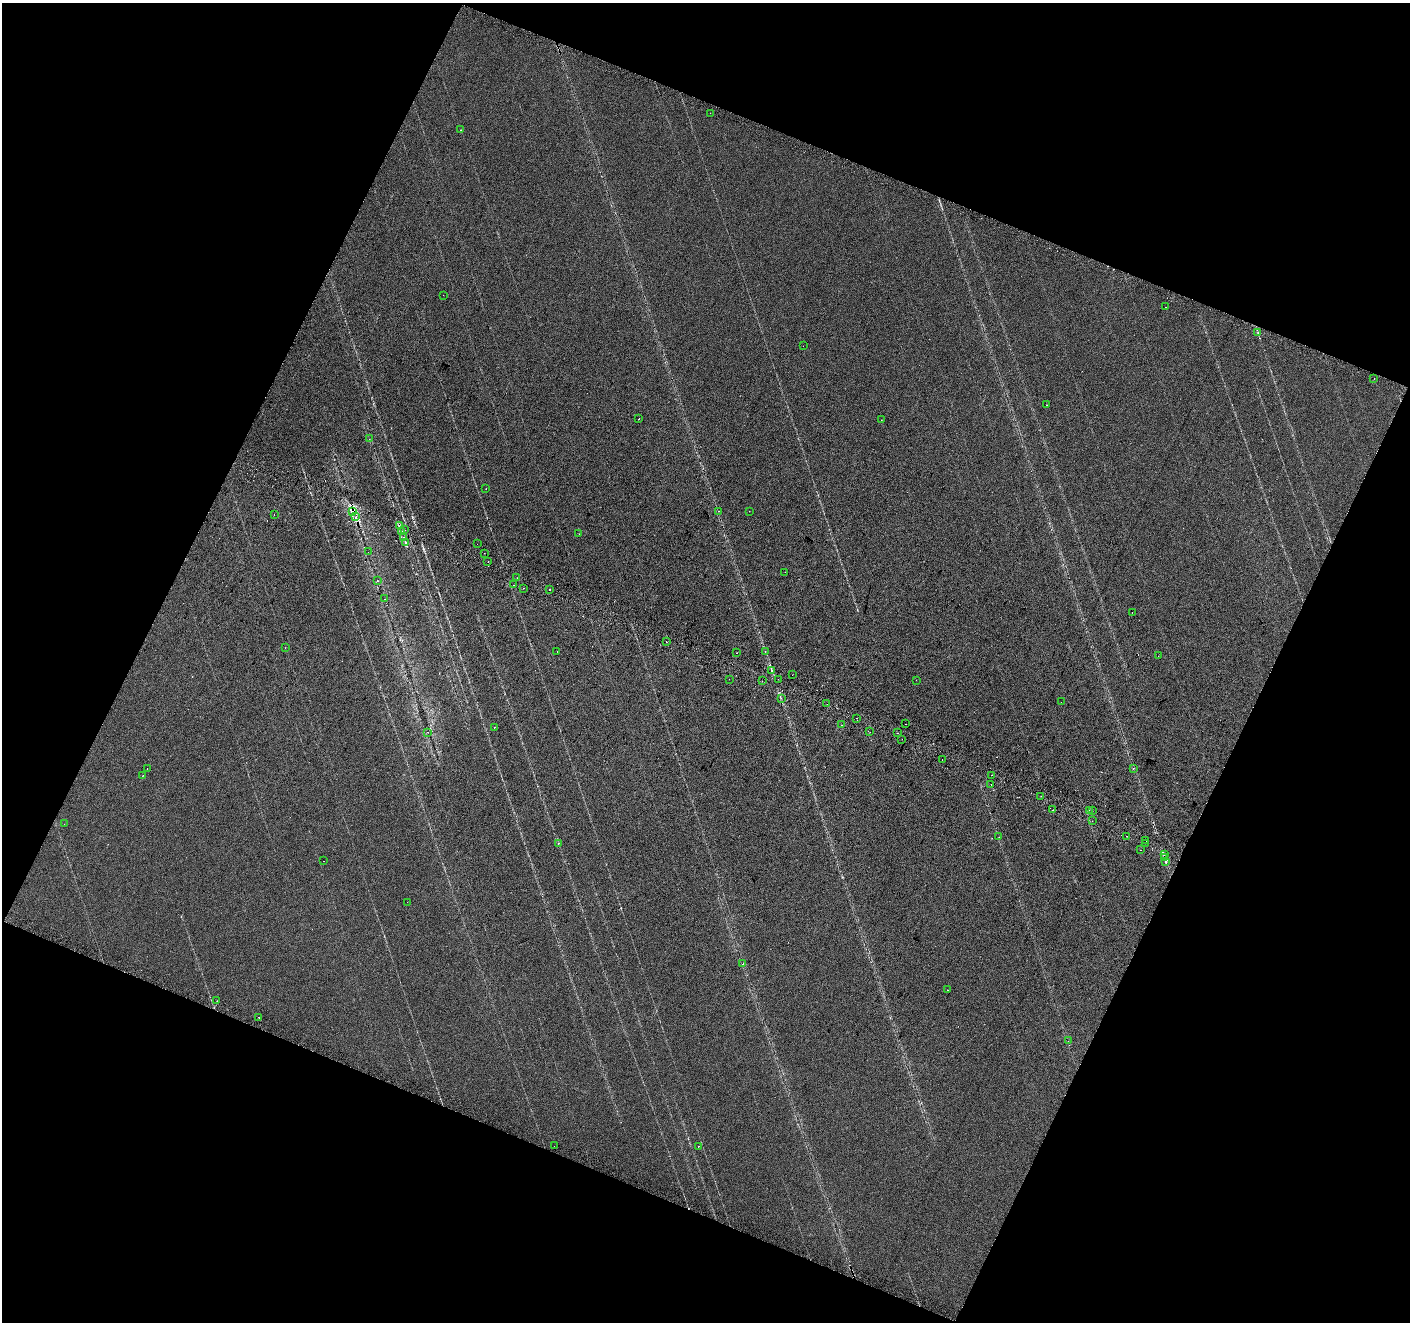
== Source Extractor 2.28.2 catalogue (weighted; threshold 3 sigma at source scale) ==
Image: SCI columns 18-5649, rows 246-5523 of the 5675 x 5835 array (HDU 1 of 3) = the unmasked area's bounding box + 8 px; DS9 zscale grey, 4 x 4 block average (1 PNG px = mean of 4 x 4 image px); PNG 1412 x 1324 px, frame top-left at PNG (2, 3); each listed source drawn as its Kron ellipse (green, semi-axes under 4 px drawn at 4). Shown black and unused: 43% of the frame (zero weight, under 2 of 3 exposures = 2% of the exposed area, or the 3 px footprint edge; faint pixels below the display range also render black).
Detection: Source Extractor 2.28.2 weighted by HDU 2 'WHT'. Background 0.0289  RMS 0.012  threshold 0.0525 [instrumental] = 3 sigma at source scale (4.5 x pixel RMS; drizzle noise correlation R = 1.50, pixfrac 1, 0.0396/0.0396 arcsec/px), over >= 5 px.
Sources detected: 106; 18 cosmic-ray / hot-pixel residue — neither listed nor drawn; the other 88 listed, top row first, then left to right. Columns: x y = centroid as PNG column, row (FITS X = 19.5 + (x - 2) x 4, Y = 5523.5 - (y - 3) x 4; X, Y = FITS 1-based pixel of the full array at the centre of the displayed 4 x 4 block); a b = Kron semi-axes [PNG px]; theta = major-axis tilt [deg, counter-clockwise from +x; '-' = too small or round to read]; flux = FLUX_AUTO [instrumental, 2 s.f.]
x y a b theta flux
710 113 2 2 - 2.2
461 130 2 2 - 1.5
443 295 2 2 - 1.7
1165 307 2 2 - 3.3
1258 333 2 2 - 3
803 346 2 2 - 2.1
1374 379 2 2 - 1.8
1046 405 2 2 - 5.6
639 418 2 2 - 3.3
881 420 2 2 - 3.4
369 439 2 2 - 1.5
486 489 2 2 - 1.5
719 511 2 2 - 4.5
749 511 2 2 - 1.3
353 512 2 2 - 8.5
274 514 2 2 - 6.2
356 517 2 2 - 5.9
399 526 2 2 - 2.4
405 530 2 2 - 2.3
401 531 2 2 - 2.3
579 534 2 2 - 3.3
403 537 2 2 - 6.6
405 543 2 2 - 5.5
477 544 2 2 - 1.7
368 552 2 2 - 0.98
484 553 2 2 - 3.6
488 562 2 2 - 4.7
785 572 2 2 - 1.3
517 578 2 2 - 1.7
377 581 2 2 - 4.1
513 585 2 2 - 21
524 588 2 2 - 1.6
550 589 2 2 - 10
384 599 2 2 - 1.1
1132 613 2 2 - 2.2
666 642 2 2 - 15
285 648 2 2 - 0.97
557 651 2 2 - 4.8
765 652 2 2 - 2.2
737 653 2 2 - 9.4
1158 656 2 2 - 1.3
772 670 2 2 - 2.5
792 675 2 2 - 1.7
729 679 2 2 - 15
778 679 2 2 - 3.9
916 680 2 2 - 2.3
762 681 2 2 - 10
781 698 2 2 - 1.9
1061 702 2 2 - 2.6
827 704 2 2 - 3.4
856 718 2 2 - 6.6
905 724 2 2 - 1.1
841 725 2 2 - 6
494 727 2 2 - 5
428 732 2 2 - 2.3
870 732 2 2 - 1.4
897 733 2 2 - 1.3
902 739 2 2 - 1.3
942 760 2 2 - 3.2
1133 768 2 2 - 2.7
147 769 2 2 - 6.4
143 775 2 2 - 1.2
991 775 2 2 - 4.9
991 784 2 2 - 8.8
1041 796 2 2 - 4.5
1052 810 2 2 - 6.6
1089 810 2 2 - 4.2
1092 811 2 2 - 12
1092 821 2 2 - 1.3
64 824 2 2 - 2.1
1127 836 2 2 - 3.6
999 837 2 2 - 1.4
1146 841 2 2 - 1.6
558 843 2 2 - 3
1146 843 2 2 - 4.6
1141 850 2 2 - 4
1164 855 2 2 - 1.7
1165 857 2 2 - 4.2
323 861 2 2 - 2.1
1166 861 2 2 - 3.6
407 902 2 2 - 13
743 964 2 2 - 2.7
947 990 2 2 - 3.5
217 1001 2 2 - 1.6
259 1017 2 2 - 86
1068 1041 2 2 - 1.3
554 1146 2 2 - 4.4
698 1146 2 2 - 7.8
Overlapping masked pixels (flux is a lower limit): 2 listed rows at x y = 353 512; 356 517
Diffuse or blended objects may show on this block-average render without a row.